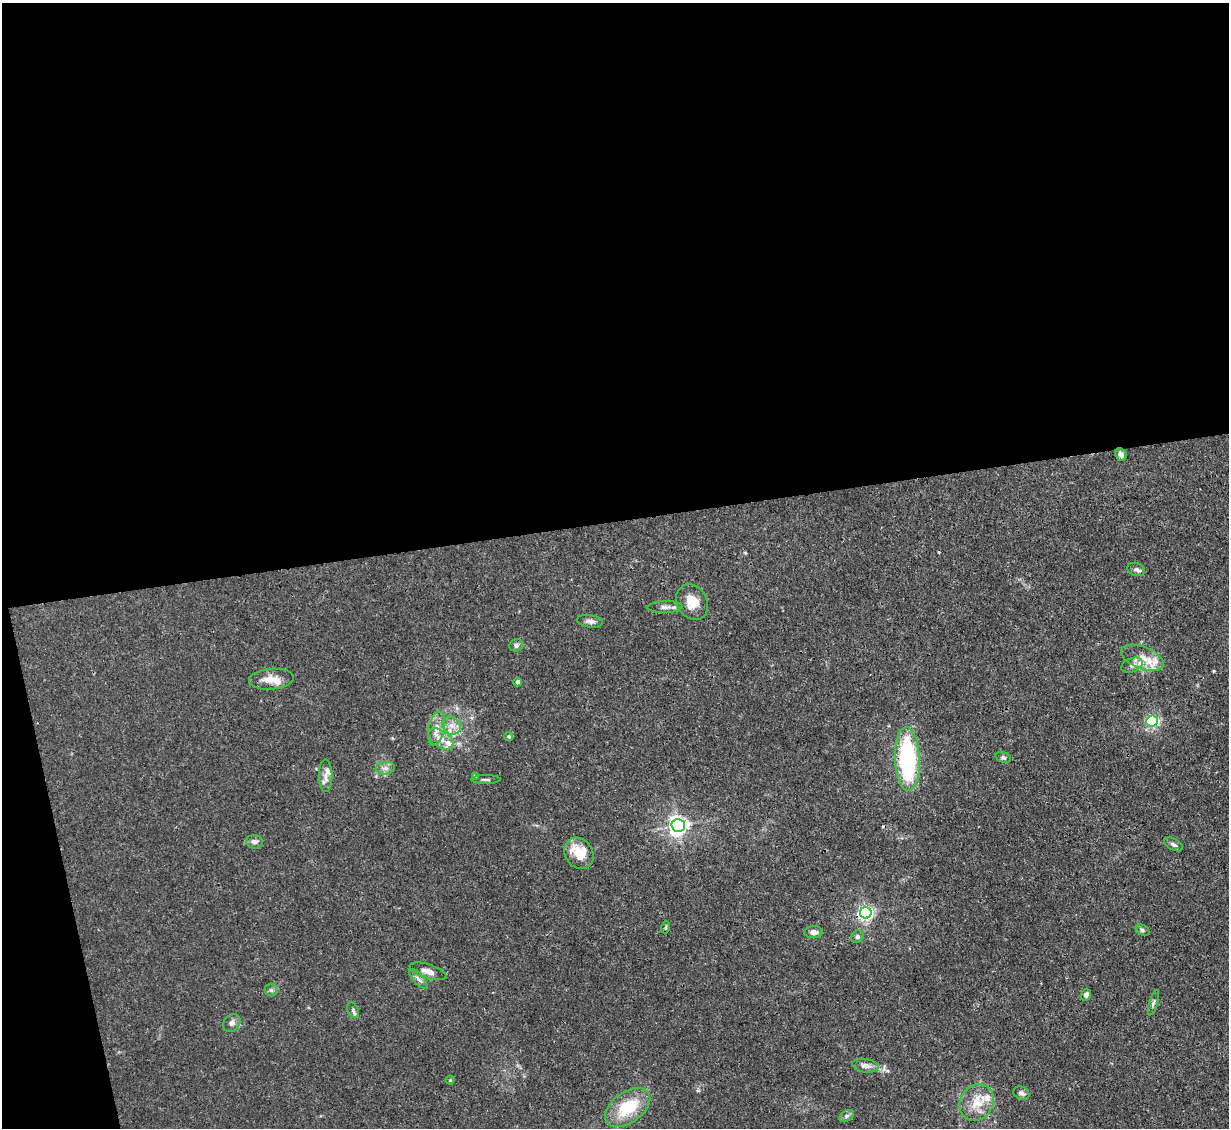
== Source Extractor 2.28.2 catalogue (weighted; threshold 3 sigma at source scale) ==
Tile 1 of 4 x 4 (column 1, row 1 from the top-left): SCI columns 1-1227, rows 3626-4751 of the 4909 x 4883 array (HDU 1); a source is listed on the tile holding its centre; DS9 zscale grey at full resolution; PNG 1231 x 1130 px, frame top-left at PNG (2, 3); each listed source drawn as its Kron ellipse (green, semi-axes under 4 px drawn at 4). Shown black and unused: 48% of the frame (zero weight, under 3 of 4 exposures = <1% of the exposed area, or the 3 px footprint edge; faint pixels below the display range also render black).
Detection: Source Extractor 2.28.2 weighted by HDU 2 'WHT'; one run over the whole footprint, this tile lists its part. Background 0.0346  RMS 0.003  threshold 0.0135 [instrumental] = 3 sigma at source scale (4.5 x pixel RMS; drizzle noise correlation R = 1.50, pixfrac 1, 0.05/0.05 arcsec/px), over >= 5 px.
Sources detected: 50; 7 inside a brighter listed object's ellipse — not listed separately; the other 43 listed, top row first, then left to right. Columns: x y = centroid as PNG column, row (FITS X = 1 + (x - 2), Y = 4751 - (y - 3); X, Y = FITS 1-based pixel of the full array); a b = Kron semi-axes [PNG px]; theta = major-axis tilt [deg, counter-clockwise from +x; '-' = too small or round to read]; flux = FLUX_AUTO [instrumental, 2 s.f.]
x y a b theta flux
1121 454 7 5 -65 1.2
1136 569 9 6 -18 0.93
692 602 19 15 -59 5.1
665 607 17 6 2 1.5
590 621 13 6 -8 1.2
516 645 7 6 - 0.73
1142 658 22 11 -21 5.2
1132 665 11 7 23 1.3
271 679 22 10 5 3.9
518 682 4 4 - 0.93
1152 721 6 5 - 42
452 726 10 8 -39 2.2
436 729 17 8 78 3
509 737 4 4 - 0.45
441 739 14 8 -35 3
1003 757 8 5 -18 0.63
907 759 32 12 -87 39
385 768 9 6 8 1.2
326 776 16 6 -89 1.5
475 776 4 4 - 0.63
486 780 15 3 0 0.64
678 825 6 6 - 140
254 842 8 6 -4 1.2
1174 844 10 5 -28 0.85
579 853 16 13 -53 7.5
866 913 6 6 - 76
666 927 6 3 71 0.37
1142 930 7 5 -28 0.57
813 932 9 6 2 1.5
857 937 6 5 - 0.73
428 971 19 7 -18 2
418 979 12 5 -48 1.1
271 990 6 6 - 0.68
1086 995 6 5 - 1.1
1153 1003 13 2 73 0.57
353 1010 8 5 -71 0.77
232 1023 9 7 44 1.4
865 1066 13 6 -9 1.8
450 1080 4 4 - 0.29
1021 1093 8 6 -28 1
977 1103 19 16 55 6
628 1107 25 15 36 12
847 1116 8 5 28 0.84
Overlapping masked pixels (flux is a lower limit): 1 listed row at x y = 866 913